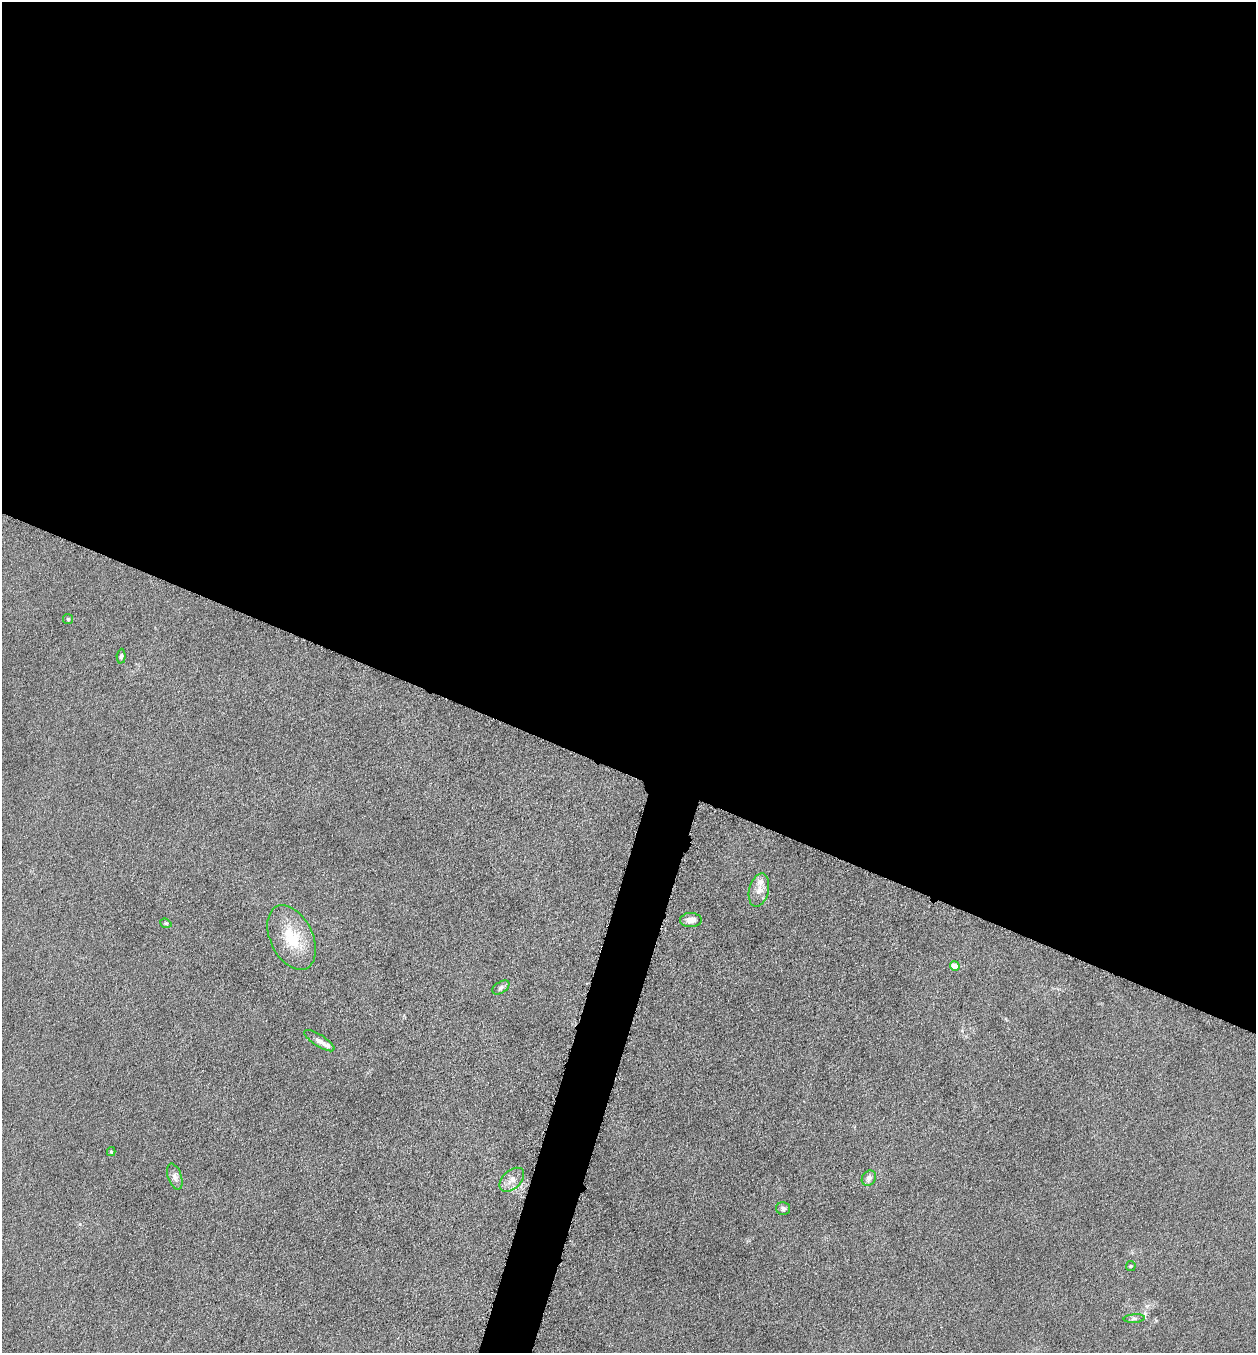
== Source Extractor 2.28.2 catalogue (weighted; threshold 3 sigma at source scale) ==
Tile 3 of 4 x 4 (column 3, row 1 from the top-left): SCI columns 2651-3904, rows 4059-5409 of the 5429 x 5413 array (HDU 1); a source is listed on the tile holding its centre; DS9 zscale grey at full resolution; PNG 1258 x 1355 px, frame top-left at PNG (2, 2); each listed source drawn as its Kron ellipse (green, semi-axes under 4 px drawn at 4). Shown black and unused: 59% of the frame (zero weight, under 4 of 8 exposures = <1% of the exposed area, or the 3 px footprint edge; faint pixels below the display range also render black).
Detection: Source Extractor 2.28.2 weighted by HDU 2 'WHT'; one run over the whole footprint, this tile lists its part. Background 0.0481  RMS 0.0055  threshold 0.0225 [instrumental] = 3 sigma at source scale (4.09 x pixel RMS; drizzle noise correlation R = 1.36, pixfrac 0.8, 0.05/0.05 arcsec/px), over >= 5 px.
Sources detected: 19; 3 inside a brighter listed object's ellipse — not listed separately; the other 16 listed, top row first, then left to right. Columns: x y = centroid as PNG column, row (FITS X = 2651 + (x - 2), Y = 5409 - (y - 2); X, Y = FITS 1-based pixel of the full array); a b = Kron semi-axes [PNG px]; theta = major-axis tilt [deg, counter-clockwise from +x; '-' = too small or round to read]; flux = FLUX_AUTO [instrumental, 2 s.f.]
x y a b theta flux
68 619 5 5 - 0.64
121 656 7 4 86 1.2
759 890 17 9 75 4.6
691 920 10 7 1 3.2
166 923 6 4 -20 0.69
292 938 34 21 -64 19
955 966 5 4 - 7
501 987 9 5 33 1.5
319 1041 17 6 -33 2.7
111 1152 4 4 - 0.86
175 1177 13 6 -72 2.2
869 1178 8 6 57 2.6
512 1180 14 9 43 4.1
783 1209 7 6 - 1.6
1131 1266 5 4 - 0.6
1134 1319 10 4 4 1.2